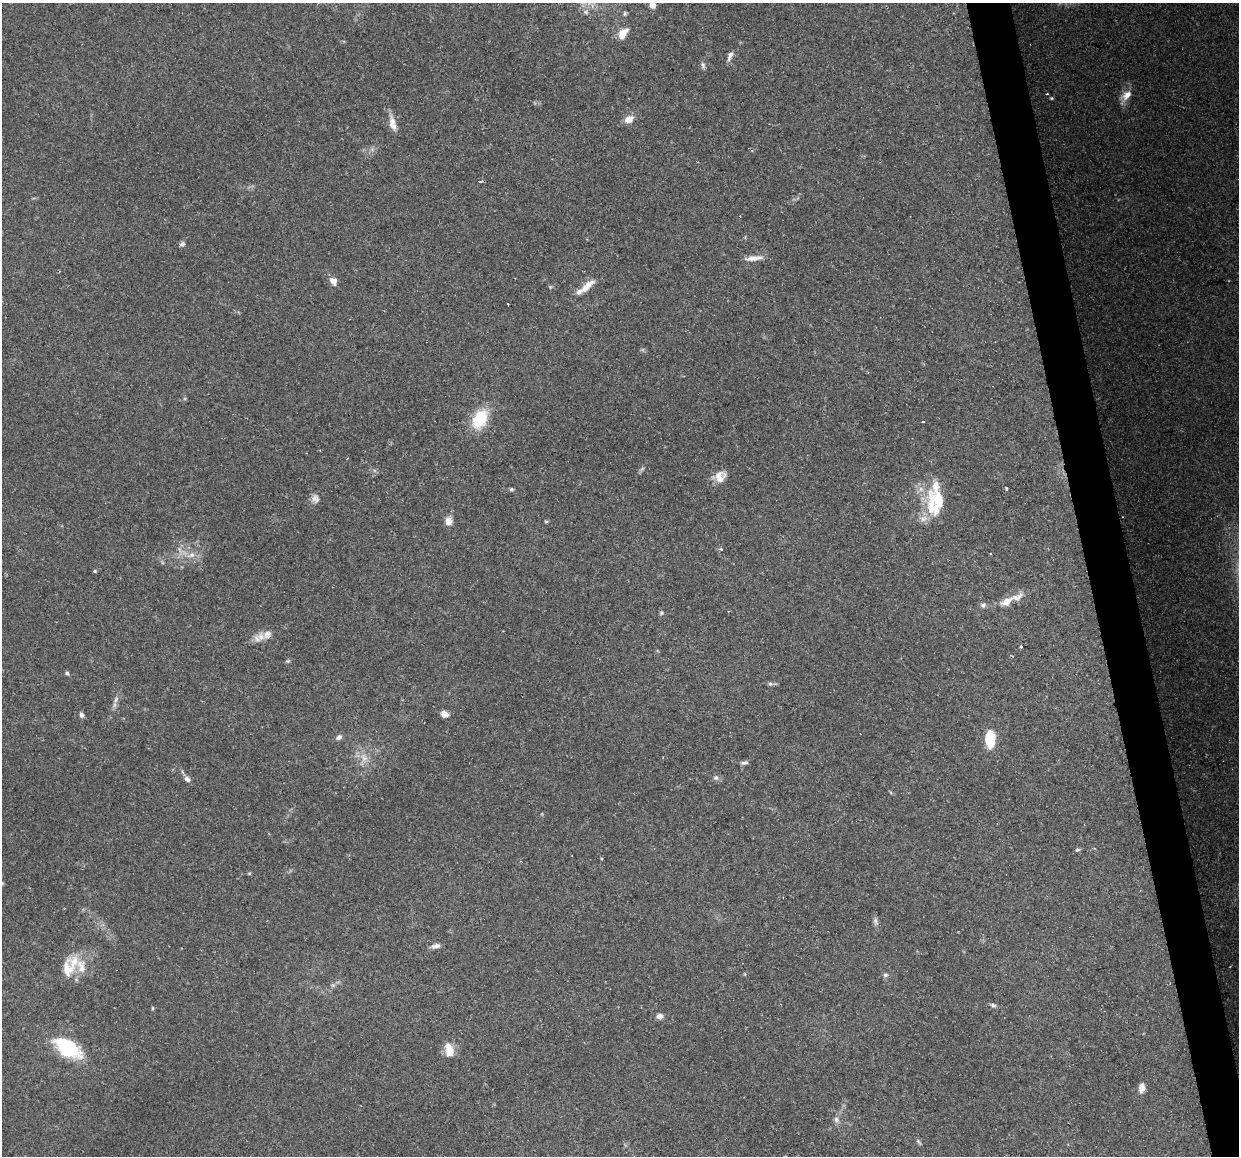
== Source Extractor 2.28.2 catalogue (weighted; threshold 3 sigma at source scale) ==
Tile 6 of 4 x 4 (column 2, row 2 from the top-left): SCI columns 1239-2475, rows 2392-3545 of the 4950 x 4733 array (HDU 1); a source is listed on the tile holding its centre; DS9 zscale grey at full resolution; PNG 1241 x 1158 px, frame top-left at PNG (2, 3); no overlay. Shown black and unused: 3% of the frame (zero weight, under 2 of 3 exposures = <1% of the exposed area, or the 3 px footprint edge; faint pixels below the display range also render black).
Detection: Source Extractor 2.28.2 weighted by HDU 2 'WHT'; one run over the whole footprint, this tile lists its part. Background 0.15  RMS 0.0064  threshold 0.0286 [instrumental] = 3 sigma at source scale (4.5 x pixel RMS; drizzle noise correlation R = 1.50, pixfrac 1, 0.0396/0.0396 arcsec/px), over >= 5 px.
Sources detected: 76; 3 too faint to see at this stretch — not listed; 8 inside a brighter listed object's ellipse — not listed separately; the other 65 listed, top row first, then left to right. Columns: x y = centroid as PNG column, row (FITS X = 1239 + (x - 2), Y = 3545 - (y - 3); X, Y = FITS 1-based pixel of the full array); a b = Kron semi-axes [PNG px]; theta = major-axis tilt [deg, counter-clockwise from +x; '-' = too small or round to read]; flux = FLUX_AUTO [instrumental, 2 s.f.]
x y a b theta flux
652 5 6 6 - 5.3
586 12 7 5 -23 1.8
625 13 6 4 90 1.1
622 34 11 7 58 11
730 56 12 6 65 3.1
703 65 9 5 -68 1.8
1047 94 4 3 - 0.93
1126 95 16 9 47 6.4
1051 98 5 4 - 0.86
629 119 12 9 26 5.6
392 122 18 9 -87 5.9
480 182 4 3 - 0.73
182 244 8 6 28 1.7
753 258 21 7 7 5.7
333 281 10 8 -55 3.9
587 286 21 8 42 8.5
550 287 5 4 - 0.76
508 304 2 2 - 0.66
480 419 20 13 61 27
923 422 3 2 - 0.9
642 469 8 4 37 1.2
719 477 14 13 - 7.9
511 489 6 4 3 1.1
1006 489 5 2 - 0.71
315 498 12 10 -69 3.6
938 500 31 21 -43 28
923 519 12 8 19 4.3
448 521 9 7 80 5.3
546 521 6 4 0 0.77
721 549 4 3 - 0.75
191 555 13 7 17 4.8
95 571 4 3 - 1
1006 602 13 8 26 6.8
983 605 7 6 - 1.7
661 613 6 5 - 1.1
267 634 16 11 14 6
1021 646 3 3 - 1.2
288 661 7 5 20 1
67 673 5 4 - 1.1
770 684 7 5 -6 1.3
116 699 9 6 63 2.4
444 714 7 5 -31 5.8
82 715 6 5 - 2
339 737 7 6 - 2.3
990 739 20 11 90 16
744 763 10 4 9 1.6
716 778 7 6 - 1.9
187 779 8 6 -44 2.6
1078 850 7 4 18 1.1
601 858 3 3 - 0.95
249 873 6 4 1 0.66
2 883 6 5 - 0.9
876 921 13 6 -72 2.2
436 946 12 5 12 3
67 969 24 15 -87 12
885 975 7 6 - 1.5
333 985 7 4 18 1.2
993 1005 7 5 -26 1.6
153 1008 5 4 - 0.78
660 1016 8 6 9 3.7
68 1048 28 15 -33 50
449 1050 16 10 -77 9.3
1142 1088 10 7 82 4.1
836 1120 9 7 -62 2.4
918 1141 9 4 -45 1.1
Isophote crosses this tile's border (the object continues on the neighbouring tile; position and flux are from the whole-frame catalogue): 2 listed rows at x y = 652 5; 2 883